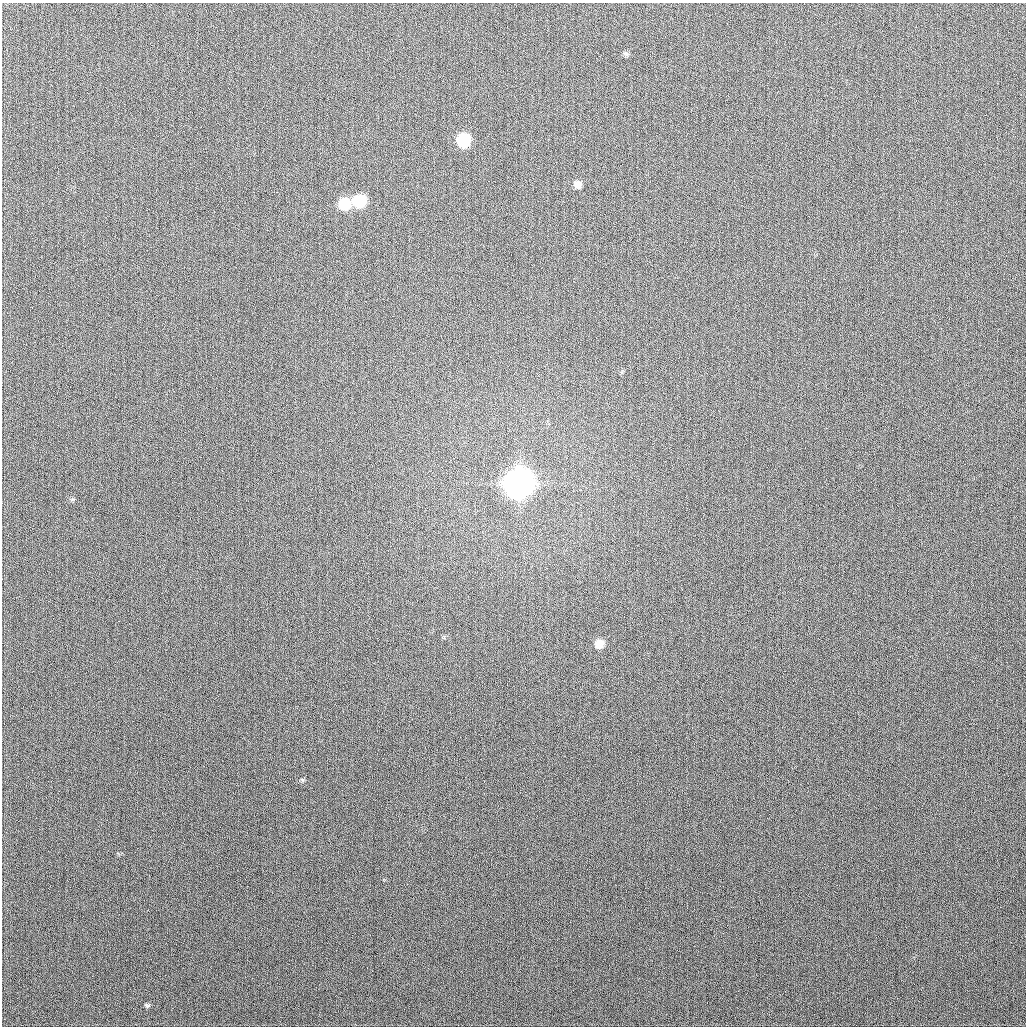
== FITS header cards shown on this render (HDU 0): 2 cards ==
NAXIS1  =                 1024
NAXIS2  =                 1024

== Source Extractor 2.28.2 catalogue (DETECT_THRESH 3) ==
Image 1024 x 1024 px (HDU 0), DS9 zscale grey, 1 PNG px = 1 image px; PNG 1028 x 1028 px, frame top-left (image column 1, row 1024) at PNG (2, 3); no overlay
Background 279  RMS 11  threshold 31.9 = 3 sigma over >= 5 px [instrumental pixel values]
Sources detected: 8; all 8 listed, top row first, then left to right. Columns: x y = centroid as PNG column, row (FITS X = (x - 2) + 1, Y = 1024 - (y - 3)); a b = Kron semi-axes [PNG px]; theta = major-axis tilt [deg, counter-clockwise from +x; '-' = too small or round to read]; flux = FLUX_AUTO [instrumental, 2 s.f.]
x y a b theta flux
626 54 8 6 -27 1.6e+03
463 140 9 9 - 5.5e+04
577 184 8 7 - 4.7e+03
359 201 9 9 - 3.8e+04
344 204 9 9 - 3.0e+04
519 483 11 11 - 1.7e+06
599 644 9 8 - 9.3e+03
147 1005 8 5 -1 1.4e+03